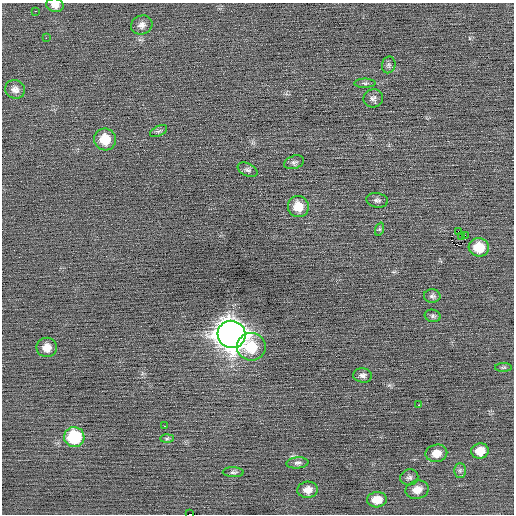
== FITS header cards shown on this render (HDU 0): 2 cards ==
NAXIS1  =                  512 / Axis length
NAXIS2  =                  512 / Axis length

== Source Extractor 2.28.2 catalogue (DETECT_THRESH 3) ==
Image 512 x 512 px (HDU 0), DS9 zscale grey, 1 PNG px = 1 image px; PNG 516 x 516 px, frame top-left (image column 1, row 512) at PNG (2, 3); each listed source drawn as its Kron ellipse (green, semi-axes under 4 px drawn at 4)
Background -0.0086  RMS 0.74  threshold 2.21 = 3 sigma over >= 5 px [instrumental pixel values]
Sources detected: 40; all 40 listed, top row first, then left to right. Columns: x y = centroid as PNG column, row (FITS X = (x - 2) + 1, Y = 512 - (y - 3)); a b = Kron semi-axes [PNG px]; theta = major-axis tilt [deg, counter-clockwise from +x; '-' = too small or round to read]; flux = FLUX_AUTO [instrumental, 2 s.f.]
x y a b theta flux
55 5 9 6 -10 260
35 11 3 2 - 51
142 25 11 9 25 260
46 38 2 2 - 190
389 65 8 6 77 120
365 83 11 4 1 110
15 89 10 9 - 270
373 98 10 9 - 190
159 131 9 5 26 110
105 139 11 11 - 1100
294 162 10 6 19 140
248 170 10 6 -26 140
377 200 11 7 -9 160
298 207 11 10 - 820
380 229 7 4 71 87
458 231 2 2 - 600
465 235 2 2 - 620
461 236 2 2 - 120
479 247 10 9 - 1200
432 296 8 7 - 140
433 316 8 6 -16 120
231 334 14 13 - 72000
47 347 10 10 - 470
251 347 14 14 - 1400
503 367 8 4 1 86
363 375 9 7 -8 180
419 405 2 2 - 34
164 426 2 2 - 190
74 437 10 10 - 3100
167 439 7 4 1 86
480 451 9 7 10 680
436 453 11 8 12 550
297 463 11 5 5 160
460 470 7 6 - 120
233 472 10 5 -1 110
409 477 9 8 - 160
308 490 10 8 6 410
417 490 11 9 12 450
377 500 10 7 4 640
190 514 4 2 - 1900
At the frame edge (FLAGS 8, measured only in part): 2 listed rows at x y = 55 5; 190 514